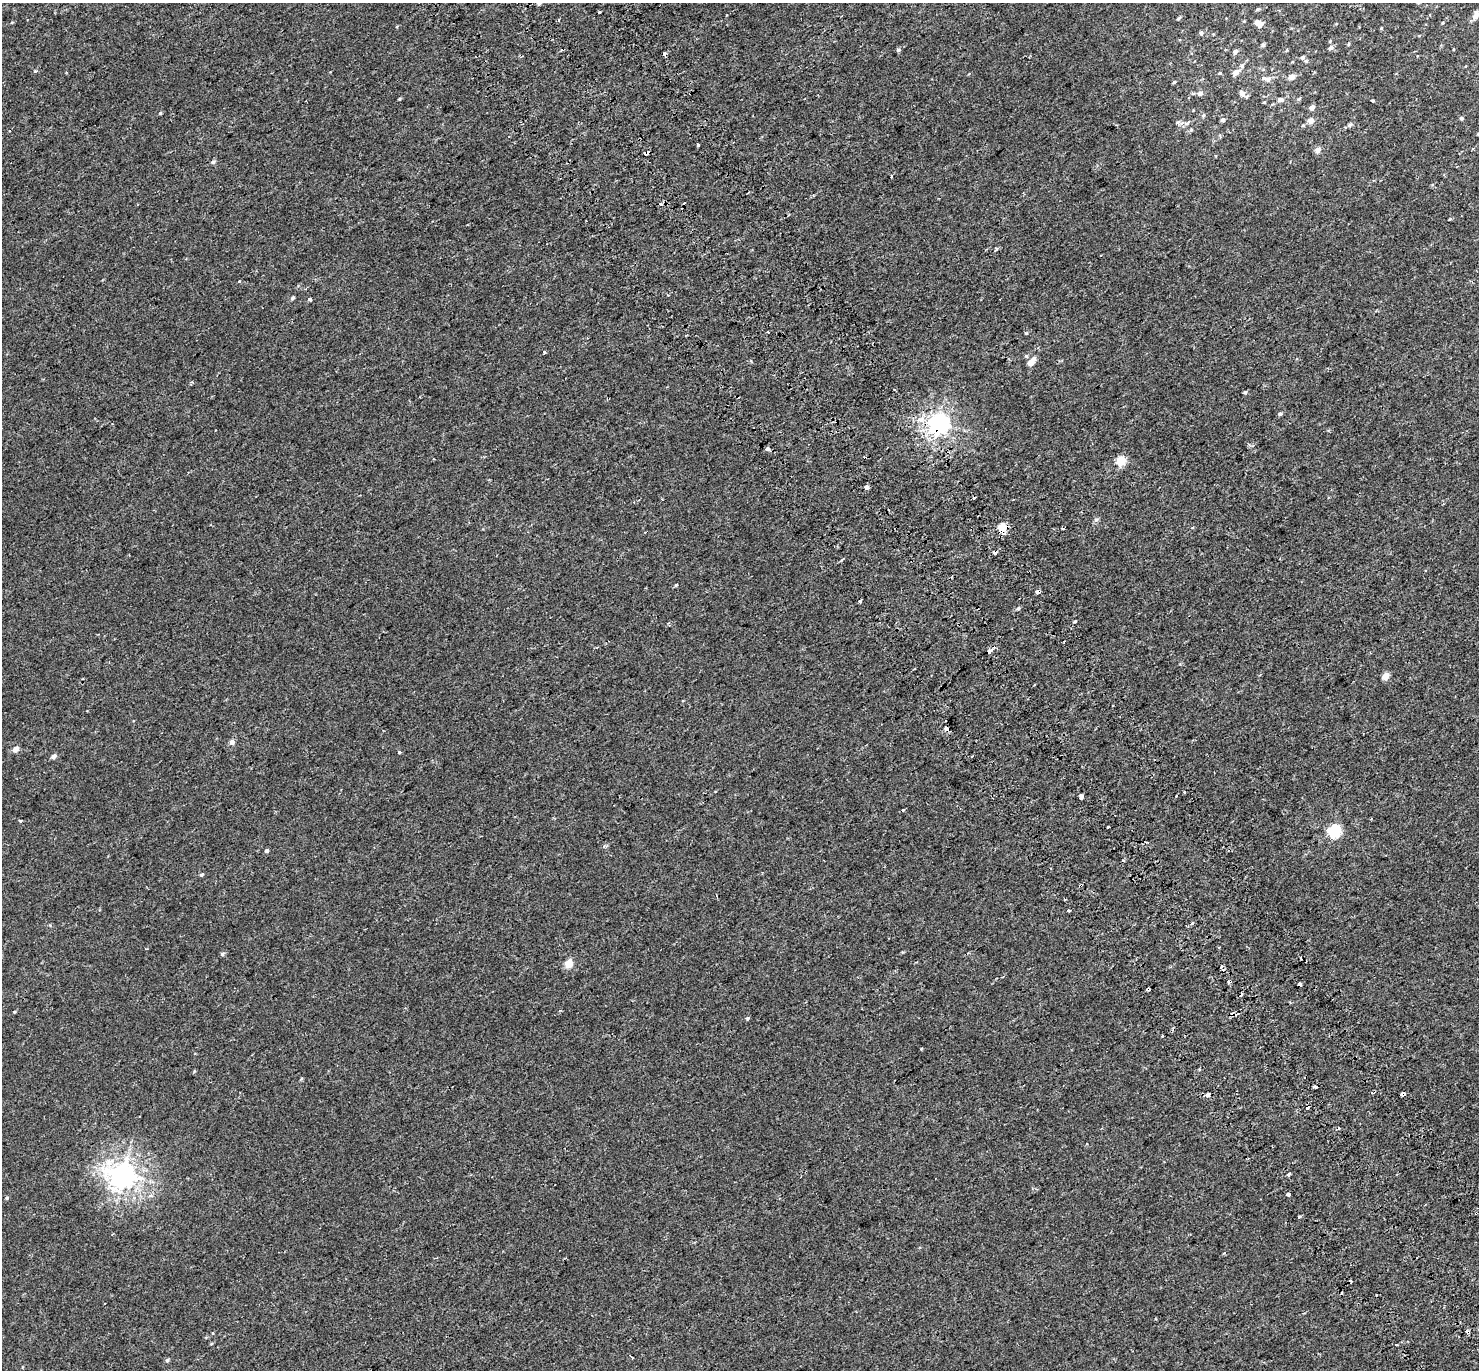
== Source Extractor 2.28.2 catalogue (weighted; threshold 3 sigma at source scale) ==
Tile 6 of 4 x 4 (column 2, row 2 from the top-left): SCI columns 1556-3032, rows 2967-4334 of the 6079 x 5979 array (HDU 1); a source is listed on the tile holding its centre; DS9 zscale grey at full resolution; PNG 1481 x 1372 px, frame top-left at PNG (2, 3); no overlay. Shown black and unused: <1% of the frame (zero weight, under 2 of 3 exposures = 5% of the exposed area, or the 3 px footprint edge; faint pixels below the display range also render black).
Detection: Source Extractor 2.28.2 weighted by HDU 2 'WHT'; one run over the whole footprint, this tile lists its part. Background 0.00379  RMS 0.0027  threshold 0.012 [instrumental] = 3 sigma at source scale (4.5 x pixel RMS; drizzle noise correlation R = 1.50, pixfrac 1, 0.0396/0.0396 arcsec/px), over >= 5 px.
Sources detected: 134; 20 cosmic-ray / hot-pixel residue — not listed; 2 inside a brighter listed object's ellipse — not listed separately; the other 112 listed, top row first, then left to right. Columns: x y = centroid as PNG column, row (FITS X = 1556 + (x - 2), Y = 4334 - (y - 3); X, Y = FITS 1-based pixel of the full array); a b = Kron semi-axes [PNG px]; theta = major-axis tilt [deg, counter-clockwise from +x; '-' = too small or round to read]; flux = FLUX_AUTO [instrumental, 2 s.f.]
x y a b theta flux
539 3 3 3 - 2.1
1257 9 5 4 - 0.31
599 12 4 2 - 0.38
1476 16 8 6 57 1.4
1178 18 5 4 - 0.28
1244 21 4 4 - 0.18
1443 23 4 3 - 0.21
1260 25 6 6 - 1.7
1381 28 4 3 - 0.2
1201 33 5 5 - 0.53
1330 41 4 4 - 0.2
1348 44 5 3 - 0.22
1263 45 5 4 - 0.51
1331 48 6 5 - 0.78
898 50 5 5 - 0.45
1235 51 6 5 - 0.83
1303 57 7 6 - 0.55
1242 66 8 5 51 0.64
35 71 4 3 - 0.43
1236 72 5 5 - 2
1292 77 5 5 - 1.8
1268 79 8 7 - 1
1174 82 4 4 - 0.31
1200 93 7 6 - 0.88
1242 94 9 6 -55 1.1
399 99 4 4 - 0.24
1281 99 8 6 -2 0.74
1372 100 3 3 - 3
1312 108 5 5 - 1.1
160 113 4 4 - 0.28
1203 115 6 4 67 0.38
1461 118 5 4 - 0.38
1222 120 5 5 - 0.55
1310 121 5 5 - 2.2
1178 122 7 6 - 0.65
1187 123 7 4 44 0.54
1303 125 5 4 - 0.3
1350 125 7 5 39 0.59
1191 130 5 5 - 0.32
1478 134 4 3 - 0.28
698 145 3 3 - 0.38
1473 149 4 3 - 0.27
1318 150 5 5 - 1.7
646 153 5 4 - 2.1
213 162 6 5 - 0.47
891 176 3 3 - 0.67
996 249 4 3 - 1.9
1100 255 3 2 - 0.36
239 282 3 3 - 0.67
292 298 6 4 52 0.44
309 299 4 4 - 0.83
544 352 4 3 - 0.9
1026 356 5 5 - 0.3
1031 362 8 5 52 2.5
1245 392 4 3 - 0.52
1280 413 5 4 - 0.41
939 424 7 7 - 170
767 449 4 3 - 4
865 458 4 3 - 1.5
1121 461 5 5 - 11
867 487 3 3 - 18
974 498 3 3 - 0.67
1013 499 3 2 - 0.22
1002 527 5 5 - 9
1063 528 3 3 - 0.43
994 552 4 3 - 3
676 585 3 3 - 0.48
1038 592 4 3 - 2.6
1018 608 5 4 - 0.35
1075 621 3 3 - 0.35
990 651 6 3 32 2.1
1386 676 5 4 - 3.7
1112 706 3 2 - 0.23
946 729 4 4 - 2.3
232 742 5 5 - 1.1
16 749 8 6 27 1.3
399 752 3 3 - 1.6
53 756 6 5 - 0.8
1184 792 3 3 - 1.2
1176 796 3 2 - 0.21
1081 797 4 3 - 2.5
20 821 3 3 - 0.74
1108 827 3 3 - 0.72
1334 831 6 6 - 32
604 846 5 4 - 0.4
266 851 4 4 - 0.59
1123 860 4 2 - 0.22
202 875 5 4 - 0.35
1081 885 3 3 - 0.64
1068 911 3 3 - 0.84
1192 923 3 3 - 3.8
1186 926 3 2 - 0.24
222 954 5 5 - 0.43
568 964 5 5 - 5.9
1300 984 3 3 - 1.9
1148 989 3 3 - 4.3
14 1012 5 3 - 0.21
747 1018 4 4 - 0.59
1315 1086 4 3 - 2.8
1403 1094 4 4 - 3.6
1208 1095 4 4 - 2.9
1339 1128 3 3 - 1.1
123 1175 9 8 - 240
1288 1175 4 3 - 0.45
1288 1194 3 3 - 5.4
7 1198 5 4 - 0.29
1476 1213 4 3 - 0.25
1299 1217 3 3 - 1.1
1467 1332 4 3 - 2.5
211 1344 5 3 - 0.22
1397 1345 3 2 - 0.32
167 1360 5 5 - 0.4
Overlapping masked pixels (flux is a lower limit): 13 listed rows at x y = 646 153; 939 424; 865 458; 1002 527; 994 552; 1038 592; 946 729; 1081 885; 1300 984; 1148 989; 1403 1094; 1476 1213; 1467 1332
Isophote crosses this tile's border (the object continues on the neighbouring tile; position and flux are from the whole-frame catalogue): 2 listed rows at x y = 539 3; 1478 134
Unlisted compact peaks at least as high as the median listed source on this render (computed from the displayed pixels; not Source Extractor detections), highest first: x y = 1096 520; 1026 333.